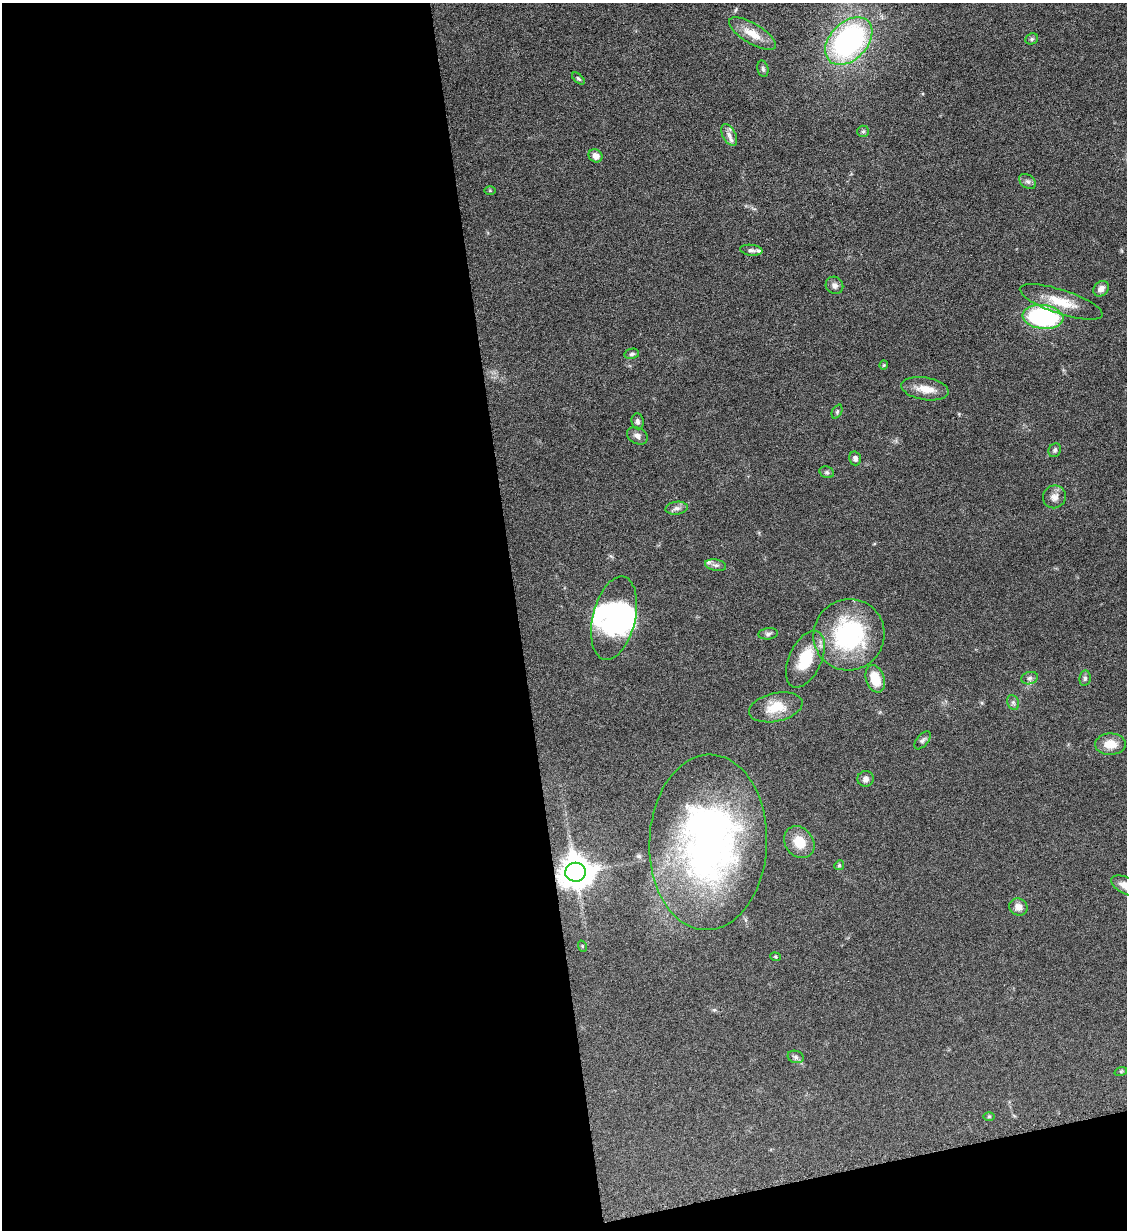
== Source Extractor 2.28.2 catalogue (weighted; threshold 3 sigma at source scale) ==
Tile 13 of 4 x 4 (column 1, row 4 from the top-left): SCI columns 141-1265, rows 9-1236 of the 4901 x 4928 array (HDU 1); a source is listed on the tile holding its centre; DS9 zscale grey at full resolution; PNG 1129 x 1232 px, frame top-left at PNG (2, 3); each listed source drawn as its Kron ellipse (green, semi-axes under 4 px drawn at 4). Shown black and unused: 48% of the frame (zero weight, under 6 of 12 exposures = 1% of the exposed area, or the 3 px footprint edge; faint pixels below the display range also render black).
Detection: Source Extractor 2.28.2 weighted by HDU 2 'WHT'; one run over the whole footprint, this tile lists its part. Background 0.101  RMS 0.004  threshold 0.0162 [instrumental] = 3 sigma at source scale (4.09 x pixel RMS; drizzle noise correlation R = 1.36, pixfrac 0.8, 0.05/0.05 arcsec/px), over >= 5 px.
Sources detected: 55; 3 inside a brighter object's white glare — neither listed nor drawn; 2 inside a brighter listed object's ellipse — not listed separately; the other 50 listed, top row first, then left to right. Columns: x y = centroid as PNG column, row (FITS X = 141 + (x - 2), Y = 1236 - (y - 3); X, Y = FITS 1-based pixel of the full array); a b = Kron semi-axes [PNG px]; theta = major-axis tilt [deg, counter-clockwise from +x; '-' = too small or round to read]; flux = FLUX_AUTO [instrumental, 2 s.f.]
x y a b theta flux
752 34 26 10 -31 6.4
1032 39 6 5 - 0.67
849 41 28 18 46 82
763 69 8 5 -79 0.88
578 79 8 4 -41 0.56
863 131 6 5 - 0.62
729 135 12 6 -62 1.9
596 156 7 6 - 2.4
1028 181 9 6 -37 1.1
490 191 6 4 0 0.46
751 250 11 5 -6 1.2
834 285 9 8 - 1.7
1101 289 8 7 - 2.1
1061 302 43 12 -18 10
1043 317 20 12 -7 54
632 354 7 5 10 0.81
884 365 4 4 - 0.41
925 389 24 11 -9 5.7
837 412 7 4 64 0.56
637 421 8 6 -85 1.1
637 436 11 8 -26 1.7
1055 450 7 6 - 0.9
855 458 7 6 - 1.2
827 472 7 5 -21 0.78
1054 497 12 11 - 2.5
677 508 11 6 7 1.5
716 565 11 5 -10 1.2
614 618 42 21 76 30
768 634 10 5 7 1
849 635 36 35 - 45
805 659 30 16 65 12
1030 678 8 6 16 1.1
1085 678 8 5 81 0.89
875 679 14 9 -72 8
1013 703 8 5 -69 0.9
776 707 27 14 13 8.7
923 740 11 5 50 1.1
1110 744 15 11 1 5.5
866 779 8 8 - 1.5
708 842 88 59 88 180
799 842 17 14 -51 6.9
839 865 5 4 - 0.47
576 872 10 9 - 720
1126 886 16 8 -27 4.1
1018 907 9 8 - 2.6
582 946 6 3 -72 0.36
775 957 5 4 - 0.43
796 1057 8 6 -17 1.1
1121 1071 6 4 18 0.49
989 1116 6 4 1 0.4
Overlapping masked pixels (flux is a lower limit): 1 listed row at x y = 576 872
Isophote crosses this tile's border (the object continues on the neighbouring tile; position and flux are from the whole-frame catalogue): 1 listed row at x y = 1126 886